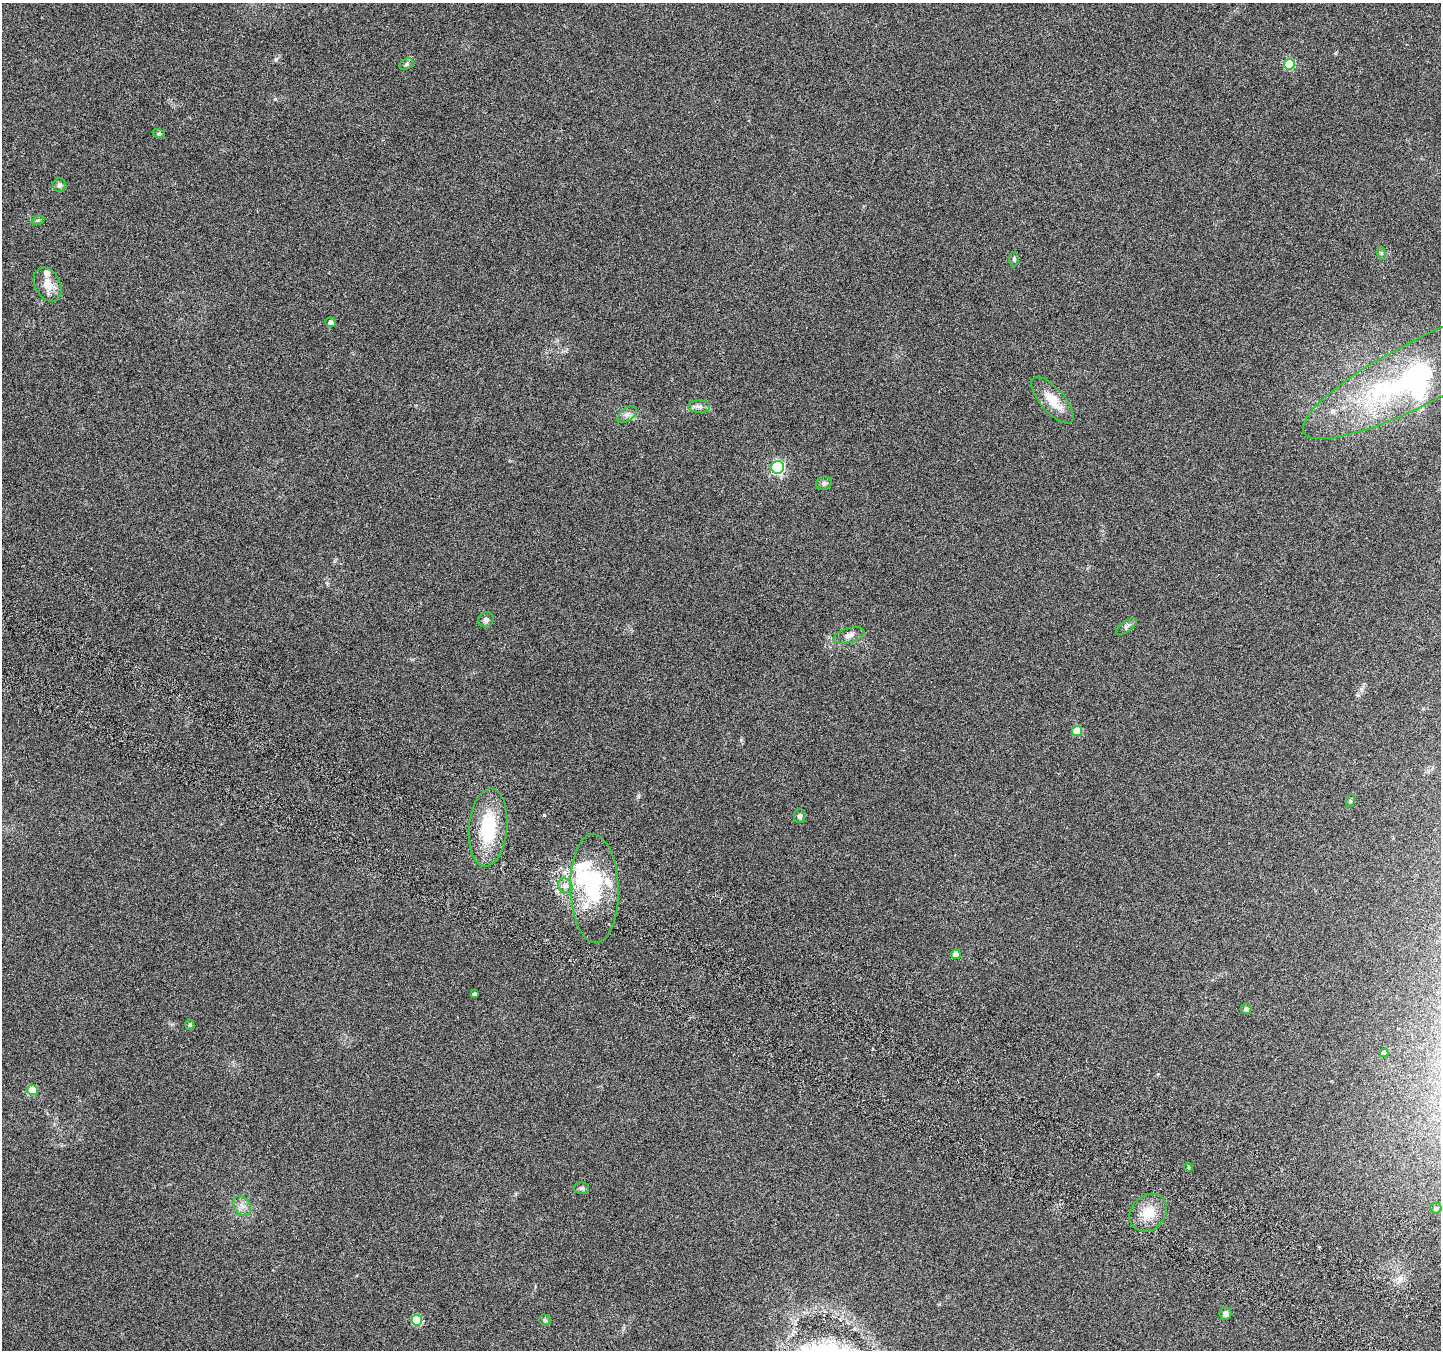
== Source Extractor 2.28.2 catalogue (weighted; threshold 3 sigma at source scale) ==
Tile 6 of 4 x 4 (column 2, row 2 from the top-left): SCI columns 1471-2909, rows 2950-4297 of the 5825 x 5965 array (HDU 1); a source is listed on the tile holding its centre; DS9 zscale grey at full resolution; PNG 1443 x 1352 px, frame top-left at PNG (2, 3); each listed source drawn as its Kron ellipse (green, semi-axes under 4 px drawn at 4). Shown black and unused: <1% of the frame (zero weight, under 3 of 6 exposures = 3% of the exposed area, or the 3 px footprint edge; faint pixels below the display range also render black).
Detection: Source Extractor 2.28.2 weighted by HDU 2 'WHT'; one run over the whole footprint, this tile lists its part. Background 0.0353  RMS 0.0041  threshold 0.0166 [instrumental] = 3 sigma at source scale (4.09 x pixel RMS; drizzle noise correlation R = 1.36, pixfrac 0.8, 0.0396/0.0396 arcsec/px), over >= 5 px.
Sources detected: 44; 2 inside a brighter object's white glare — neither listed nor drawn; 4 inside a brighter listed object's ellipse — not listed separately; the other 38 listed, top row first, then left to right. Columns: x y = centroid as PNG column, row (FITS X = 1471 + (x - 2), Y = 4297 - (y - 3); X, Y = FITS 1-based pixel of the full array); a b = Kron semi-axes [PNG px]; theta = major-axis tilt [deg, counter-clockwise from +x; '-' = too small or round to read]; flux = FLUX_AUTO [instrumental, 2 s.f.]
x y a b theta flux
406 64 7 5 28 0.86
1289 64 5 5 - 16
159 134 6 4 -19 0.54
60 185 6 6 - 1
38 220 6 4 18 0.57
1381 253 6 4 -72 0.54
1014 259 7 4 -89 0.62
48 284 18 12 -62 5
331 322 5 5 - 1.1
1419 373 130 31 27 84
1052 400 29 11 -49 8.2
699 406 11 6 -1 1.5
627 415 11 6 38 1.5
778 467 6 6 - 52
824 483 8 6 25 1.1
486 620 8 7 - 1
1126 627 12 5 36 1.2
849 635 16 7 16 2.2
1077 731 5 5 - 10
1350 801 6 4 73 0.45
800 816 7 6 - 1.1
488 827 39 19 85 21
565 886 8 6 -44 1.5
594 888 54 24 -88 29
956 954 5 4 - 4.2
474 994 4 3 - 0.79
1246 1009 5 5 - 0.86
190 1025 5 4 - 0.61
1384 1053 4 4 - 1.8
32 1090 5 5 - 13
1188 1167 4 4 - 0.53
581 1188 7 5 0 0.81
242 1206 10 8 -59 2.2
1436 1208 5 5 - 0.9
1148 1213 20 17 46 8.2
1225 1313 6 6 - 1.4
417 1320 5 5 - 18
545 1320 6 5 - 0.59
Isophote crosses this tile's border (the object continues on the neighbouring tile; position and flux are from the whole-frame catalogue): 1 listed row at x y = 1419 373